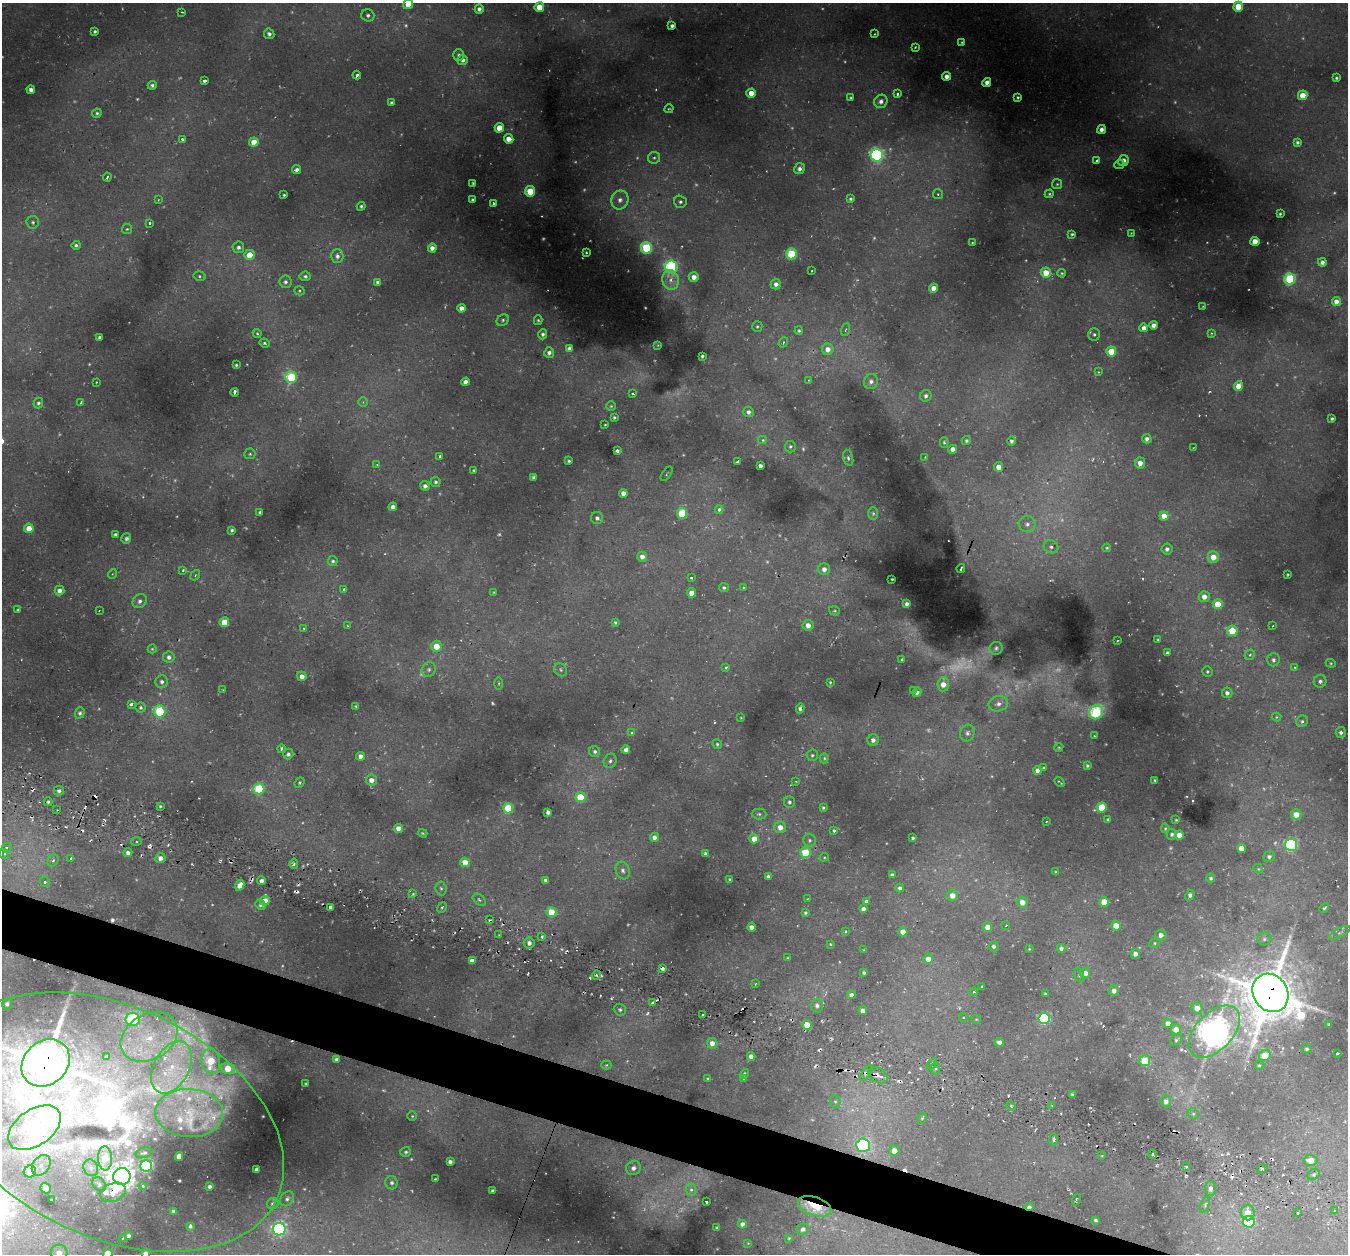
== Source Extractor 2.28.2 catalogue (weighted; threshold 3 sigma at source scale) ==
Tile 6 of 4 x 4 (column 2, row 2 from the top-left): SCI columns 1412-2757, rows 2760-4011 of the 5486 x 5531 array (HDU 1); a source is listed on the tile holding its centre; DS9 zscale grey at full resolution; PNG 1350 x 1256 px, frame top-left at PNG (2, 3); each listed source drawn as its Kron ellipse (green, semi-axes under 4 px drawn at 4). Shown black and unused: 4% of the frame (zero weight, under 2 of 3 exposures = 6% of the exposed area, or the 3 px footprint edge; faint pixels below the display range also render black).
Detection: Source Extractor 2.28.2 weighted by HDU 2 'WHT'; one run over the whole footprint, this tile lists its part. Background 0.0339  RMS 0.005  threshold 0.0223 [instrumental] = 3 sigma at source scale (4.5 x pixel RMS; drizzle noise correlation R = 1.50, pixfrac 1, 0.05/0.05 arcsec/px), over >= 5 px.
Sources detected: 571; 60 too faint to see at this stretch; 1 inside a brighter object's white glare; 25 cosmic-ray / hot-pixel residue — neither listed nor drawn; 9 inside a brighter listed object's ellipse — not listed separately; the other 476 listed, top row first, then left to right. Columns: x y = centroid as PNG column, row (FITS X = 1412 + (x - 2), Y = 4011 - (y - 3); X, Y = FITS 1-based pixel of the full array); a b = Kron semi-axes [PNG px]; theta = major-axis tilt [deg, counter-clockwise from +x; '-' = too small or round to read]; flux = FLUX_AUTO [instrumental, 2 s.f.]
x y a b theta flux
408 4 5 4 - 12
539 7 5 4 - 13
1238 7 5 5 - 18
479 9 5 4 - 2.1
182 12 3 2 - 0.74
368 15 6 6 - 1.6
672 26 4 4 - 1.5
95 31 3 3 - 1.3
269 34 5 5 - 1.7
874 34 3 2 - 0.39
962 42 4 3 - 0.51
915 47 3 2 - 0.5
459 55 6 5 - 1.3
463 60 5 5 - 2.1
357 75 4 3 - 1.5
947 76 4 4 - 3.4
1336 78 3 3 - 0.93
204 81 4 3 - 2.3
987 82 4 4 - 3.2
152 85 5 4 - 1.4
31 90 4 4 - 2.3
751 93 4 4 - 7.1
898 94 4 3 - 1.7
1303 95 5 4 - 9.8
1018 97 3 3 - 0.79
851 98 4 4 - 0.65
881 101 7 6 - 2.7
392 103 3 3 - 1.2
669 109 4 2 - 0.51
97 113 5 4 - 0.99
499 128 5 4 - 8.1
1101 129 4 4 - 2.4
182 139 3 3 - 2.7
509 139 5 4 - 5.6
254 142 4 4 - 8.4
1297 142 4 4 - 1.1
877 155 6 6 - 130
654 158 6 6 - 1.3
1097 161 4 3 - 2.2
1123 161 5 5 - 4.3
1119 164 5 4 - 0.64
799 169 5 5 - 2.2
297 170 4 4 - 1.8
107 177 4 2 - 0.89
473 183 3 3 - 0.8
1057 184 5 5 - 0.77
530 191 5 5 - 18
938 194 5 5 - 0.88
1049 194 4 4 - 0.75
284 195 3 3 - 0.64
850 199 3 3 - 0.99
158 200 3 2 - 0.33
472 200 3 3 - 1.1
620 200 9 8 - 4.1
680 202 6 6 - 1.5
493 203 3 3 - 0.89
361 206 4 4 - 1
1280 214 3 3 - 0.71
33 222 6 6 - 1.2
149 223 3 3 - 0.98
127 229 5 5 - 0.74
1131 233 3 3 - 0.42
1072 234 3 3 - 0.79
1255 241 4 4 - 6.4
972 243 3 2 - 0.43
76 245 4 4 - 1.2
238 247 6 5 - 1.9
432 248 4 4 - 3.1
646 248 6 5 - 44
586 252 3 2 - 0.51
791 254 5 5 - 36
249 255 5 5 - 10
337 256 6 6 - 2
1322 262 4 4 - 1.9
671 267 6 6 - 75
812 271 2 2 - 0.41
1046 273 5 5 - 9.5
1062 273 4 4 - 0.72
199 276 6 5 - 0.96
305 276 5 4 - 1.1
694 277 5 5 - 4.2
1290 279 5 5 - 54
671 280 10 8 -79 3.9
285 282 6 6 - 1.6
378 282 4 4 - 1.7
776 284 5 5 - 2.6
934 288 4 4 - 5.5
299 291 5 4 - 0.61
1336 302 4 4 - 3.7
1203 306 3 2 - 0.32
461 308 4 4 - 3.2
503 320 6 5 - 1.1
538 320 5 4 - 0.75
1154 325 4 4 - 2.8
757 327 5 5 - 0.86
1144 328 4 4 - 3.7
846 329 7 3 71 0.63
799 331 4 4 - 0.92
1211 333 3 3 - 0.49
257 334 5 3 - 0.8
543 334 5 4 - 1.5
1094 334 6 6 - 1.1
100 338 4 3 - 1.7
783 342 5 4 - 0.87
265 343 5 4 - 0.88
658 345 3 2 - 0.33
569 348 4 4 - 1.9
828 349 6 5 - 4.4
1111 351 5 5 - 15
549 352 5 5 - 1.9
702 356 3 3 - 0.99
236 365 3 3 - 0.77
1098 372 4 4 - 0.46
291 377 6 6 - 39
809 380 4 2 - 0.33
871 381 7 7 - 2.4
96 382 3 2 - 0.37
466 382 4 4 - 3.7
1238 386 5 4 - 7.6
234 392 4 3 - 5
633 394 3 3 - 0.94
926 396 6 5 - 1.9
363 402 5 5 - 0.72
38 403 5 4 - 1.1
81 403 4 3 - 1.6
611 406 5 5 - 0.7
748 412 5 5 - 2.2
614 417 4 3 - 0.84
1332 418 3 3 - 1.1
605 425 3 2 - 0.49
1147 439 5 4 - 2.3
762 440 4 4 - 1.1
966 440 4 4 - 0.91
1011 441 5 4 - 1.2
944 442 5 4 - 0.9
790 447 6 5 - 1.1
1193 448 3 3 - 0.44
953 449 4 4 - 4.5
617 451 3 3 - 3.2
250 454 5 5 - 0.84
439 456 3 3 - 1.6
925 457 3 2 - 0.32
848 458 8 5 -75 1.2
569 461 3 3 - 1.1
738 462 4 3 - 2.3
1140 463 5 5 - 4.3
377 464 4 3 - 0.69
760 466 4 4 - 2.5
998 467 5 4 - 5.2
474 470 3 3 - 0.71
667 474 8 2 55 0.5
533 477 4 3 - 0.94
435 482 5 5 - 1.3
425 486 5 4 - 2
623 493 4 4 - 3.6
393 507 4 4 - 2.7
719 509 4 4 - 1.7
260 512 3 3 - 0.93
682 513 5 5 - 30
873 513 6 5 - 0.98
1164 516 4 4 - 8
597 518 6 6 - 1.6
1027 524 8 8 - 2.7
29 528 4 4 - 6.5
232 530 4 3 - 1
115 535 4 3 - 1.5
126 539 5 4 - 1.2
1051 547 7 6 - 2
1107 548 4 3 - 0.64
1167 549 5 5 - 1.9
642 557 5 5 - 2.9
1213 557 6 5 - 6.8
333 561 5 5 - 1
824 569 6 6 - 3.4
961 569 4 2 - 0.82
183 570 4 3 - 1.3
112 574 5 3 - 0.47
1288 574 3 3 - 0.59
195 575 5 4 - 0.7
691 578 3 2 - 0.74
892 579 3 3 - 0.44
744 587 3 3 - 0.47
724 588 5 4 - 1.1
59 590 5 5 - 2.8
343 590 4 3 - 1.3
494 592 3 2 - 0.36
691 593 4 4 - 5.8
1204 597 5 5 - 4.4
140 601 7 6 - 2.2
907 604 4 4 - 1.9
1218 604 5 5 - 10
18 610 4 4 - 0.64
99 611 3 2 - 0.3
834 611 6 4 -18 0.77
224 622 5 5 - 14
615 622 3 3 - 0.88
808 625 5 5 - 4.6
348 626 3 2 - 0.39
1273 626 3 2 - 0.44
304 629 3 3 - 0.83
1232 631 5 5 - 14
1158 639 3 3 - 0.73
1117 641 3 2 - 0.38
436 646 5 5 - 8.8
996 648 7 6 - 1.2
152 649 4 4 - 0.59
1167 653 3 3 - 0.78
1250 655 5 4 - 0.95
169 657 5 5 - 2.1
902 660 4 3 - 3
1273 660 6 6 - 1.7
1331 663 5 4 - 0.62
1294 667 4 3 - 0.53
726 668 4 4 - 0.91
429 669 7 6 - 1.7
561 670 7 6 - 1.2
1207 671 5 5 - 0.88
302 676 5 4 - 3.3
1320 681 6 6 - 1.6
162 682 6 6 - 1.9
830 682 4 3 - 0.67
499 683 6 3 90 0.62
943 684 7 6 - 5.8
223 690 3 3 - 0.39
913 691 3 3 - 1.8
917 692 5 4 - 3
1227 693 5 5 - 1.9
131 704 4 3 - 1.9
998 704 10 7 13 3.4
356 706 3 3 - 0.7
140 707 5 5 - 0.99
800 709 5 4 - 1.6
160 711 6 6 - 38
1096 712 7 6 - 45
80 713 5 5 - 1.1
1276 717 5 4 - 0.54
741 718 3 3 - 0.48
1302 721 6 5 - 1.1
632 733 4 3 - 0.68
967 733 8 7 - 2.2
1341 733 5 5 - 1.7
1095 736 3 3 - 0.59
873 740 6 5 - 2.8
717 744 5 4 - 0.85
1059 747 4 3 - 0.58
281 749 4 3 - 1.3
626 750 4 4 - 3.1
595 751 5 5 - 1.5
288 754 5 5 - 1.5
812 755 6 5 - 1.1
361 756 4 4 - 3.4
824 758 5 4 - 0.81
610 761 7 6 - 1.6
1087 765 3 3 - 1
1044 768 3 3 - 1.3
1037 771 4 4 - 3.6
371 780 5 5 - 3.8
1155 780 3 3 - 0.96
796 781 4 2 - 0.38
1059 782 5 2 - 0.61
300 783 5 4 - 0.93
259 789 5 5 - 41
59 791 5 4 - 1.6
580 797 5 5 - 18
48 802 4 4 - 0.98
789 802 6 5 - 1.4
160 806 3 3 - 0.71
1102 807 5 5 - 18
508 808 5 5 - 28
823 808 4 3 - 0.8
57 810 2 2 - 0.34
548 812 4 4 - 2.2
759 814 7 5 -1 1.2
1296 814 5 5 - 6.6
1108 819 3 2 - 0.53
1176 820 3 3 - 0.53
1046 822 3 2 - 0.66
780 827 6 6 - 4.7
398 828 4 4 - 4
1165 828 4 3 - 0.63
834 831 3 3 - 1.7
423 833 5 3 - 0.75
1172 834 5 5 - 1.2
1179 835 4 4 - 7.5
654 837 4 4 - 2.9
913 838 3 3 - 0.92
754 839 5 4 - 7.1
810 840 6 6 - 1.4
136 841 5 3 - 0.82
1291 845 6 6 - 79
7 848 5 5 - 1.8
1241 848 4 4 - 7.1
128 853 4 4 - 2.6
805 853 5 5 - 22
4 854 5 4 - 0.95
705 854 3 3 - 1.3
824 857 4 3 - 0.61
1269 857 6 5 - 1.4
71 858 3 3 - 1.4
160 858 5 5 - 3
53 861 6 5 - 1.4
465 862 5 4 - 7.6
294 864 5 4 - 1.3
1258 869 5 4 - 0.68
623 870 9 7 -71 2.2
1056 872 3 3 - 0.92
892 875 4 4 - 1.7
768 876 4 4 - 1.4
1211 878 4 4 - 1.1
546 880 4 3 - 1.7
730 880 4 3 - 1.2
262 881 4 4 - 3
45 882 5 4 - 1.6
240 885 5 4 - 5.2
441 888 7 5 -83 1.2
900 888 4 4 - 1.6
413 894 4 3 - 0.68
952 895 6 5 - 5.3
1190 895 6 4 58 2
807 899 3 2 - 0.33
479 900 7 5 -39 1.2
265 901 5 4 - 8.4
866 901 4 4 - 1.7
1022 902 5 5 - 4.6
1104 902 5 4 - 11
260 905 5 4 - 1.4
331 908 4 4 - 3
442 908 5 4 - 1.1
1324 908 5 3 - 0.82
863 909 4 4 - 2.5
551 912 5 5 - 15
805 913 4 3 - 1.1
489 920 3 2 - 0.59
1006 925 3 2 - 0.94
1116 926 5 4 - 9.7
751 927 4 4 - 3.3
988 927 4 4 - 6.7
845 931 4 3 - 0.55
903 932 4 4 - 5
1340 933 11 4 28 1.5
499 935 2 2 - 0.42
1161 935 5 5 - 2.8
542 937 3 3 - 1
1264 939 7 6 - 1.4
529 943 5 5 - 2.7
1154 943 5 4 - 0.76
830 944 3 3 - 0.57
994 946 5 5 - 1.5
1061 948 4 4 - 1.7
1029 949 3 3 - 0.46
864 950 3 3 - 0.5
1135 954 5 5 - 2.8
788 958 3 3 - 0.64
928 959 5 5 - 6.1
472 961 4 4 - 3.5
662 969 3 3 - 6.2
864 973 4 4 - 1.1
1085 973 5 5 - 5.8
596 975 5 4 - 1.2
1079 975 7 5 -81 1
756 984 3 2 - 0.42
982 987 3 2 - 0.66
1114 991 5 5 - 2.5
974 992 4 3 - 0.63
1270 993 20 17 -57 2300
1045 994 3 3 - 0.79
851 995 4 4 - 2.9
653 1003 4 4 - 1.2
7 1004 5 5 - 1.6
817 1006 7 6 - 2.3
1197 1008 5 5 - 5.4
620 1010 6 6 - 1.3
863 1011 4 4 - 4
702 1015 2 2 - 0.57
963 1017 4 4 - 0.77
1044 1018 6 5 - 72
133 1019 7 6 - 40
976 1019 5 4 - 0.64
1168 1023 4 4 - 4.1
1329 1024 3 3 - 0.88
807 1025 5 4 - 14
1176 1029 5 5 - 5.1
1214 1032 31 18 46 1100
149 1037 30 22 31 31
1176 1040 7 5 49 0.97
999 1042 5 4 - 2.3
712 1043 5 5 - 3.7
1306 1049 5 4 - 1.1
1337 1053 3 3 - 1
1265 1055 6 5 - 10
106 1056 4 4 - 1.7
751 1056 4 4 - 3.3
336 1059 4 3 - 1.3
211 1061 12 9 -82 19
1145 1061 5 5 - 27
46 1063 26 21 43 2200
932 1064 6 3 56 1.2
606 1065 5 4 - 0.64
1259 1065 4 4 - 0.67
171 1067 28 17 62 23
935 1068 6 5 - 1.1
228 1069 7 5 -17 13
866 1073 9 4 56 1.5
745 1074 5 3 - 0.81
878 1075 10 7 -34 3.2
708 1079 3 3 - 0.66
744 1079 3 3 - 1.2
306 1084 3 3 - 0.81
1073 1095 4 4 - 1.5
835 1101 6 5 - 1.1
1166 1101 6 5 - 2.6
1011 1106 5 4 - 1.1
1052 1106 3 2 - 0.49
189 1113 34 24 -3 26
1193 1114 6 5 - 0.97
412 1116 4 4 - 0.65
922 1118 5 4 - 1.1
112 1122 182 115 -25 270
34 1128 29 18 34 130
1054 1139 6 3 90 1
863 1145 7 7 - 100
894 1151 5 5 - 5.8
406 1152 5 5 - 1
144 1153 9 5 13 1.2
1153 1154 5 3 - 0.84
179 1156 4 4 - 6
1102 1156 4 2 - 0.43
105 1158 12 7 -88 18
1311 1160 7 5 -1 6.5
450 1162 4 4 - 2.2
41 1165 11 8 55 4.3
146 1166 6 5 - 73
1186 1167 4 3 - 0.64
91 1168 8 7 - 2
633 1168 7 7 - 2.7
1262 1169 5 4 - 1.4
257 1170 4 4 - 2.9
30 1172 6 6 - 18
1314 1174 6 5 - 1.1
122 1177 9 8 - 600
435 1179 3 3 - 0.52
392 1183 6 6 - 1.4
99 1184 8 6 -45 1.2
143 1186 4 4 - 0.69
210 1187 3 3 - 1.4
45 1188 5 5 - 7.1
1210 1188 7 5 89 2.4
691 1189 6 5 - 1.8
492 1190 4 3 - 1.1
113 1192 13 9 20 26
287 1199 8 6 49 1.6
51 1200 3 2 - 0.66
1076 1200 6 2 69 0.7
706 1201 3 3 - 1.3
273 1204 6 5 - 1.2
1205 1205 8 4 70 1
815 1206 17 9 -19 26
1029 1207 4 4 - 1.5
173 1211 3 3 - 1.2
1334 1211 4 3 - 0.7
1248 1212 8 6 86 8
1298 1213 3 2 - 0.56
1096 1220 4 3 - 1.1
1249 1222 6 6 - 53
742 1224 4 4 - 2.9
190 1226 4 3 - 1.2
716 1228 3 3 - 0.67
279 1229 6 6 - 150
803 1229 6 5 - 2.3
128 1236 3 3 - 1.6
123 1238 3 2 - 0.57
789 1238 3 3 - 0.55
748 1243 4 4 - 0.45
59 1253 8 8 - 6.5
145 1253 4 4 - 2.2
108 1254 5 5 - 17
Overlapping masked pixels (flux is a lower limit): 13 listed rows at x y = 662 969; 1270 993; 807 1025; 1214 1032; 46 1063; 866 1073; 878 1075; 112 1122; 863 1145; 122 1177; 113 1192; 815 1206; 1029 1207
Isophote crosses this tile's border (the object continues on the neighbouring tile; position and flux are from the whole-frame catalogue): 7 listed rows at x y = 408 4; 46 1063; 112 1122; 34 1128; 59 1253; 145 1253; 108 1254